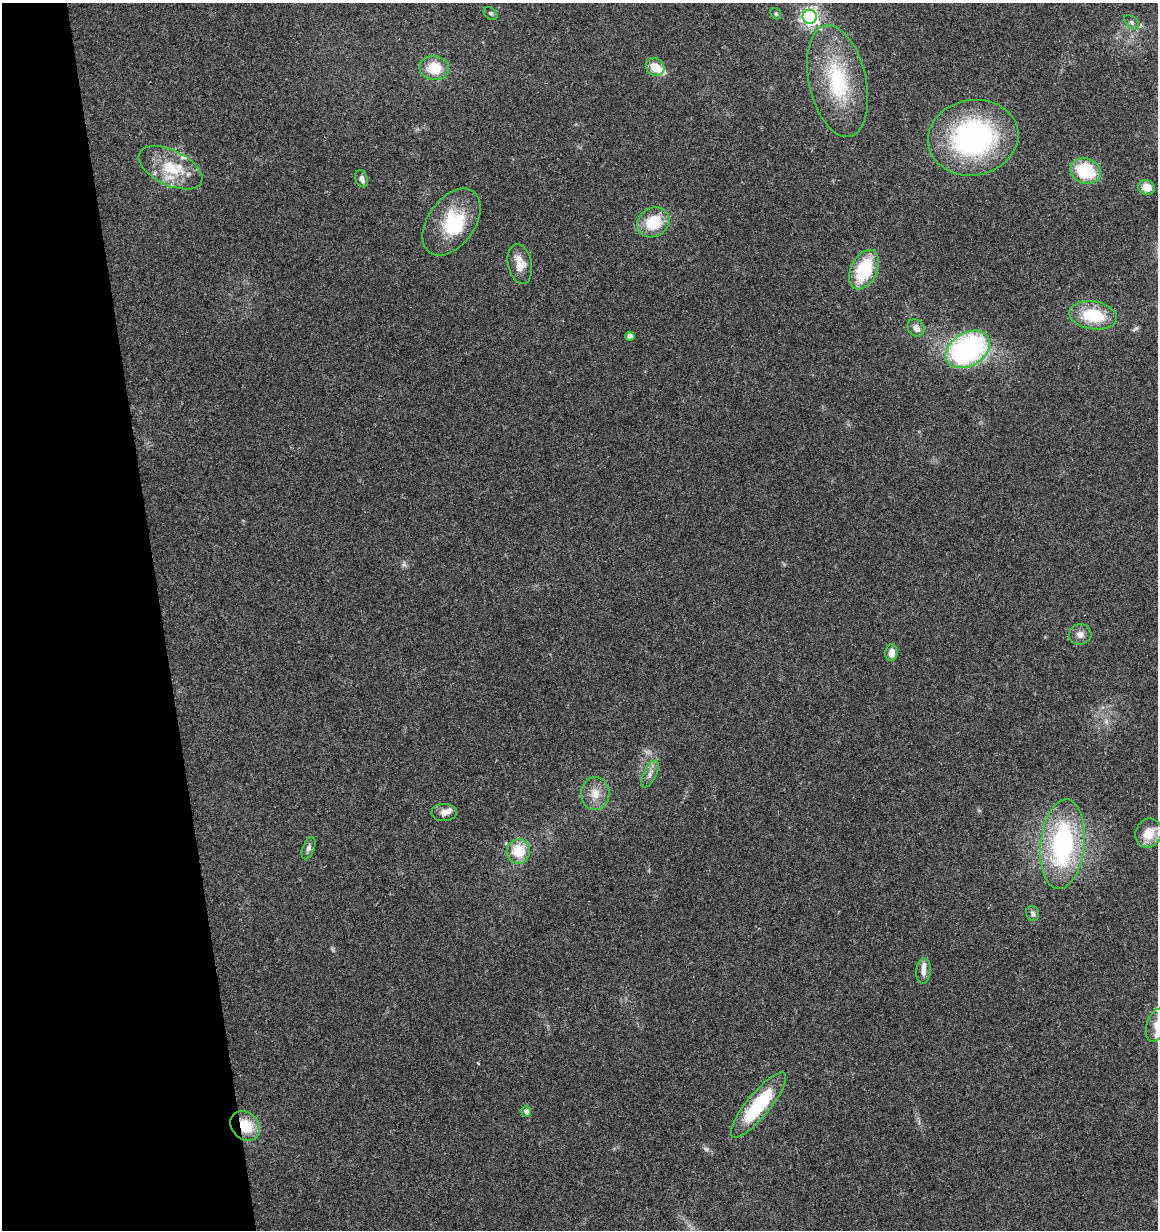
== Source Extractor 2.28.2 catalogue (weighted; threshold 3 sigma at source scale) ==
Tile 5 of 4 x 4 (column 1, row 2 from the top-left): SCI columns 44-1199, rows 2518-3745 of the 4760 x 5028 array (HDU 1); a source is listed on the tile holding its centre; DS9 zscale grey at full resolution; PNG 1160 x 1232 px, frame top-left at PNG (2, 3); each listed source drawn as its Kron ellipse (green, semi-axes under 4 px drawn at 4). Shown black and unused: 14% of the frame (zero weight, under 3 of 4 exposures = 5% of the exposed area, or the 3 px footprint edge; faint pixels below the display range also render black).
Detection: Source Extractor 2.28.2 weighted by HDU 2 'WHT'; one run over the whole footprint, this tile lists its part. Background 0.043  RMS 0.0036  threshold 0.016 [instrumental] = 3 sigma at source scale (4.5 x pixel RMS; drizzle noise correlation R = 1.50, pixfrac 1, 0.0396/0.0396 arcsec/px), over >= 5 px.
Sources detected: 42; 1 too faint to see at this stretch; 2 inside a brighter object's white glare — neither listed nor drawn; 4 inside a brighter listed object's ellipse — not listed separately; the other 35 listed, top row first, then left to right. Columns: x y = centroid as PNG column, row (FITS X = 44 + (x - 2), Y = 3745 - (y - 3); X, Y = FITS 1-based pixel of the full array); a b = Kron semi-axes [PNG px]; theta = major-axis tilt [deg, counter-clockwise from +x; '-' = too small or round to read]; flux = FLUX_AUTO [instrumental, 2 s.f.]
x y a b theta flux
490 13 7 5 -38 0.76
776 14 6 4 -47 0.48
810 17 7 7 - 130
1132 22 9 5 -44 0.96
655 67 9 8 - 5.4
434 68 14 12 -6 9.2
838 81 57 28 -77 31
973 138 45 37 10 77
171 168 34 17 -25 14
1086 171 15 12 -19 18
362 179 9 6 -68 1.6
1147 187 8 7 - 4.5
452 222 37 23 54 19
653 222 17 14 32 13
520 264 20 12 -78 5.7
864 270 21 13 64 20
1093 315 24 14 -9 16
916 328 9 7 -50 2.5
630 336 4 4 - 2
968 349 24 16 31 73
1080 634 11 10 - 2.2
891 653 8 6 85 3.2
650 774 15 6 64 2
595 793 16 14 87 4.9
444 812 13 8 2 2.4
1149 833 15 13 62 6.6
1062 844 45 22 84 57
309 848 12 6 69 1.3
518 851 12 12 - 9.7
1033 914 7 6 - 1
923 971 13 7 85 2.2
1157 1025 17 10 71 4.1
759 1105 41 11 51 27
526 1111 5 5 - 1.7
245 1126 16 13 -43 10
Overlapping masked pixels (flux is a lower limit): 1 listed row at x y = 245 1126
Isophote crosses this tile's border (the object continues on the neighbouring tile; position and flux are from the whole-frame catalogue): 1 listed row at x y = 1157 1025